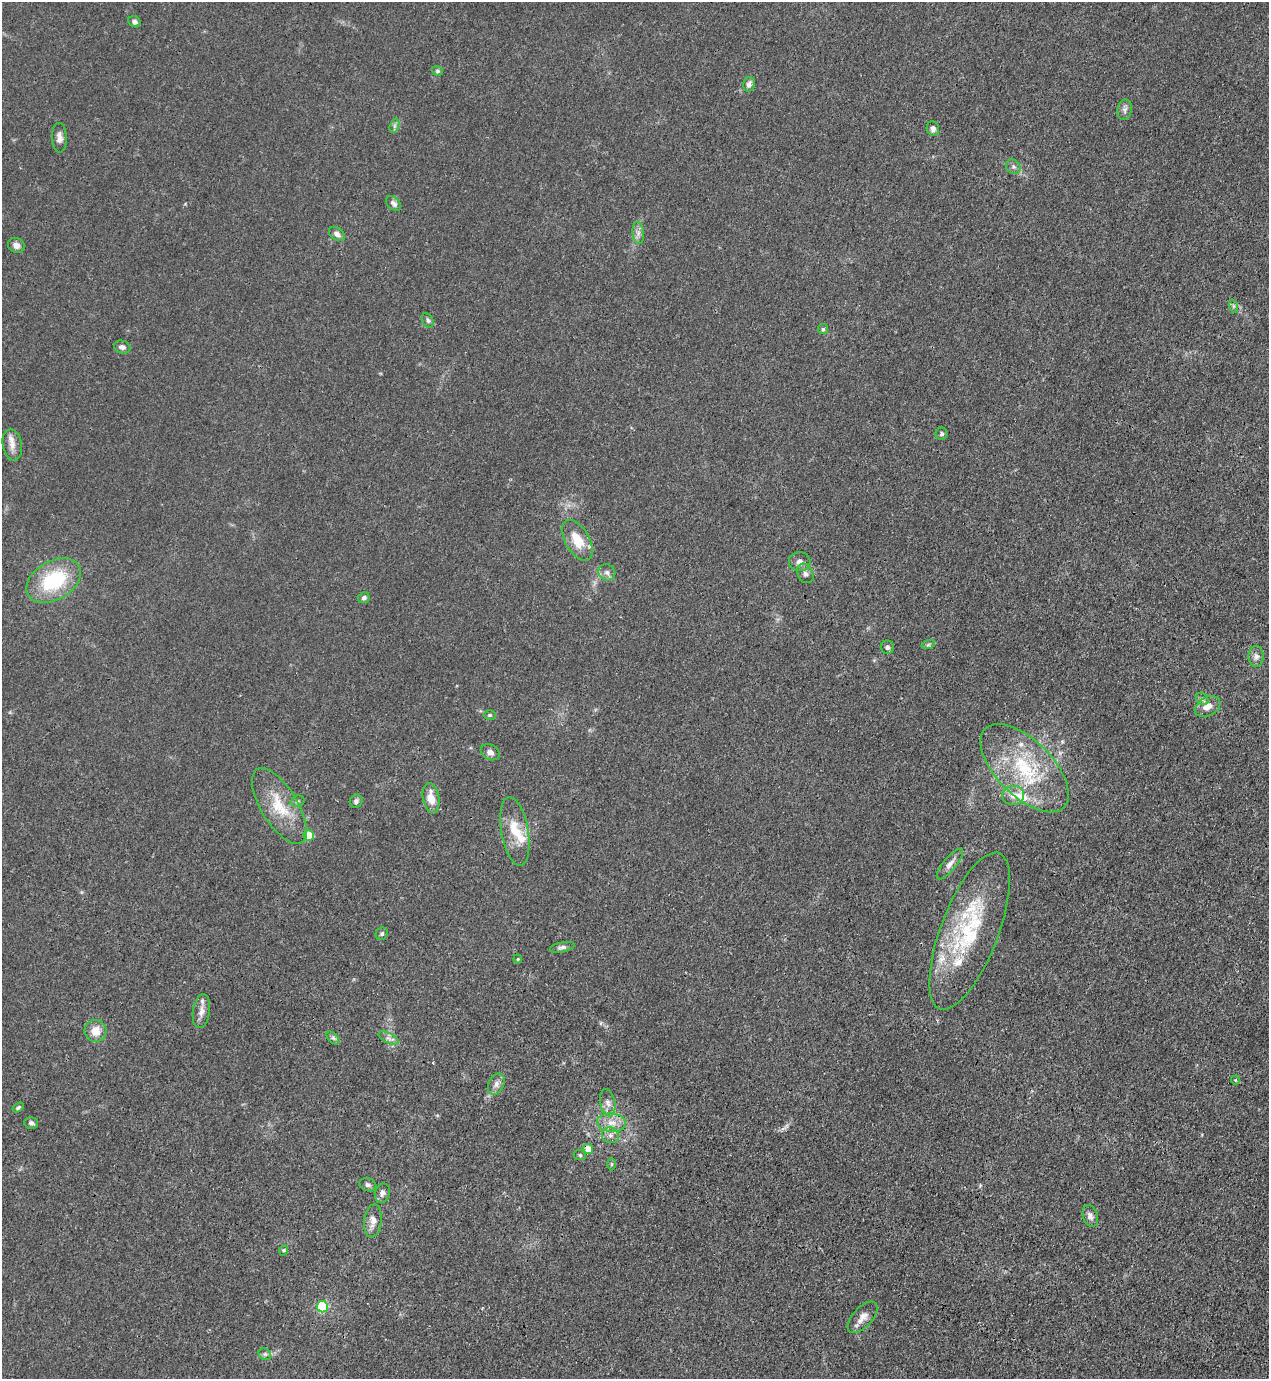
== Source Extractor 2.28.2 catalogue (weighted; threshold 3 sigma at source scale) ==
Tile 6 of 4 x 4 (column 2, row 2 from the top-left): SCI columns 1490-2756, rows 2794-4170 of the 5646 x 5587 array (HDU 1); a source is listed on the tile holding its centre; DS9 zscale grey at full resolution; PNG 1271 x 1381 px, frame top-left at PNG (2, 2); each listed source drawn as its Kron ellipse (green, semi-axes under 4 px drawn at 4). Shown black and unused: <1% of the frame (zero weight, under 3 of 4 exposures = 7% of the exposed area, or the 3 px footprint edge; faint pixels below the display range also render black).
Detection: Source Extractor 2.28.2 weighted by HDU 2 'WHT'; one run over the whole footprint, this tile lists its part. Background 0.0179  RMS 0.0025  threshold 0.0114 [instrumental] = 3 sigma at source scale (4.5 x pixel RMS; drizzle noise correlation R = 1.50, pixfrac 1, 0.05/0.05 arcsec/px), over >= 5 px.
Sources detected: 74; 8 inside a brighter listed object's ellipse — not listed separately; the other 66 listed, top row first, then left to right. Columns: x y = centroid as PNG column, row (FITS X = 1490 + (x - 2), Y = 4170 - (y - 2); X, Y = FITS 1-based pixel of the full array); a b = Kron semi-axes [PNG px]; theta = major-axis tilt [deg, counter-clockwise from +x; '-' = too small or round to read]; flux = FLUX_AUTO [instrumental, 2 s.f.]
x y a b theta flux
134 22 6 5 - 0.81
437 71 6 4 -21 0.38
749 84 7 5 74 1.2
1125 110 10 7 77 0.96
394 126 7 4 71 0.68
933 129 7 6 - 1.1
59 138 15 7 -89 1.6
1013 167 8 6 -45 0.78
394 203 9 6 -44 1
638 233 11 6 -84 1.2
337 234 9 6 -38 1
16 245 8 7 - 1.2
1233 306 7 4 -71 0.46
428 320 8 5 -66 0.54
823 329 5 5 - 0.39
122 347 8 6 -18 1
942 434 6 6 - 0.56
12 445 16 9 -81 2.1
578 540 22 12 -61 5.6
800 562 10 9 - 1.5
607 572 8 8 - 1
805 573 10 7 -61 1.2
54 581 29 19 30 18
364 598 6 5 - 0.6
928 645 7 4 19 0.41
887 647 7 6 - 0.74
1256 656 10 7 -90 1.2
1202 699 7 5 -44 0.61
1208 707 14 9 29 2.5
490 715 6 5 - 0.36
490 752 10 7 -29 1.2
1025 768 56 28 -45 23
1013 795 11 9 3 2.1
431 798 15 8 -80 3.6
297 801 7 5 20 0.55
356 801 7 6 - 0.73
279 806 43 18 -58 9.6
515 831 35 13 -80 6.6
309 835 5 5 - 6.8
950 864 19 6 50 1.7
970 931 83 29 69 28
382 934 6 6 - 0.61
562 947 12 5 12 0.83
518 959 4 4 - 0.28
201 1011 17 8 82 1.9
96 1031 11 11 - 3.4
333 1038 8 4 -45 0.6
388 1038 11 5 -26 0.9
1235 1080 4 4 - 0.29
496 1084 11 7 63 1.3
608 1103 14 7 -79 1.7
18 1108 6 4 34 0.53
31 1123 7 5 -14 0.67
611 1123 14 9 -5 2.9
610 1135 8 7 - 1.2
588 1149 5 5 - 3.7
580 1155 6 5 - 0.45
611 1164 6 4 90 0.34
368 1185 9 6 -17 0.73
382 1193 10 7 74 1
1090 1216 11 7 -71 1.2
373 1221 17 8 82 2.2
284 1250 5 3 - 0.3
322 1307 6 5 - 19
863 1317 19 10 48 2.4
265 1354 6 5 - 0.57
Overlapping masked pixels (flux is a lower limit): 1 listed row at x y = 588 1149